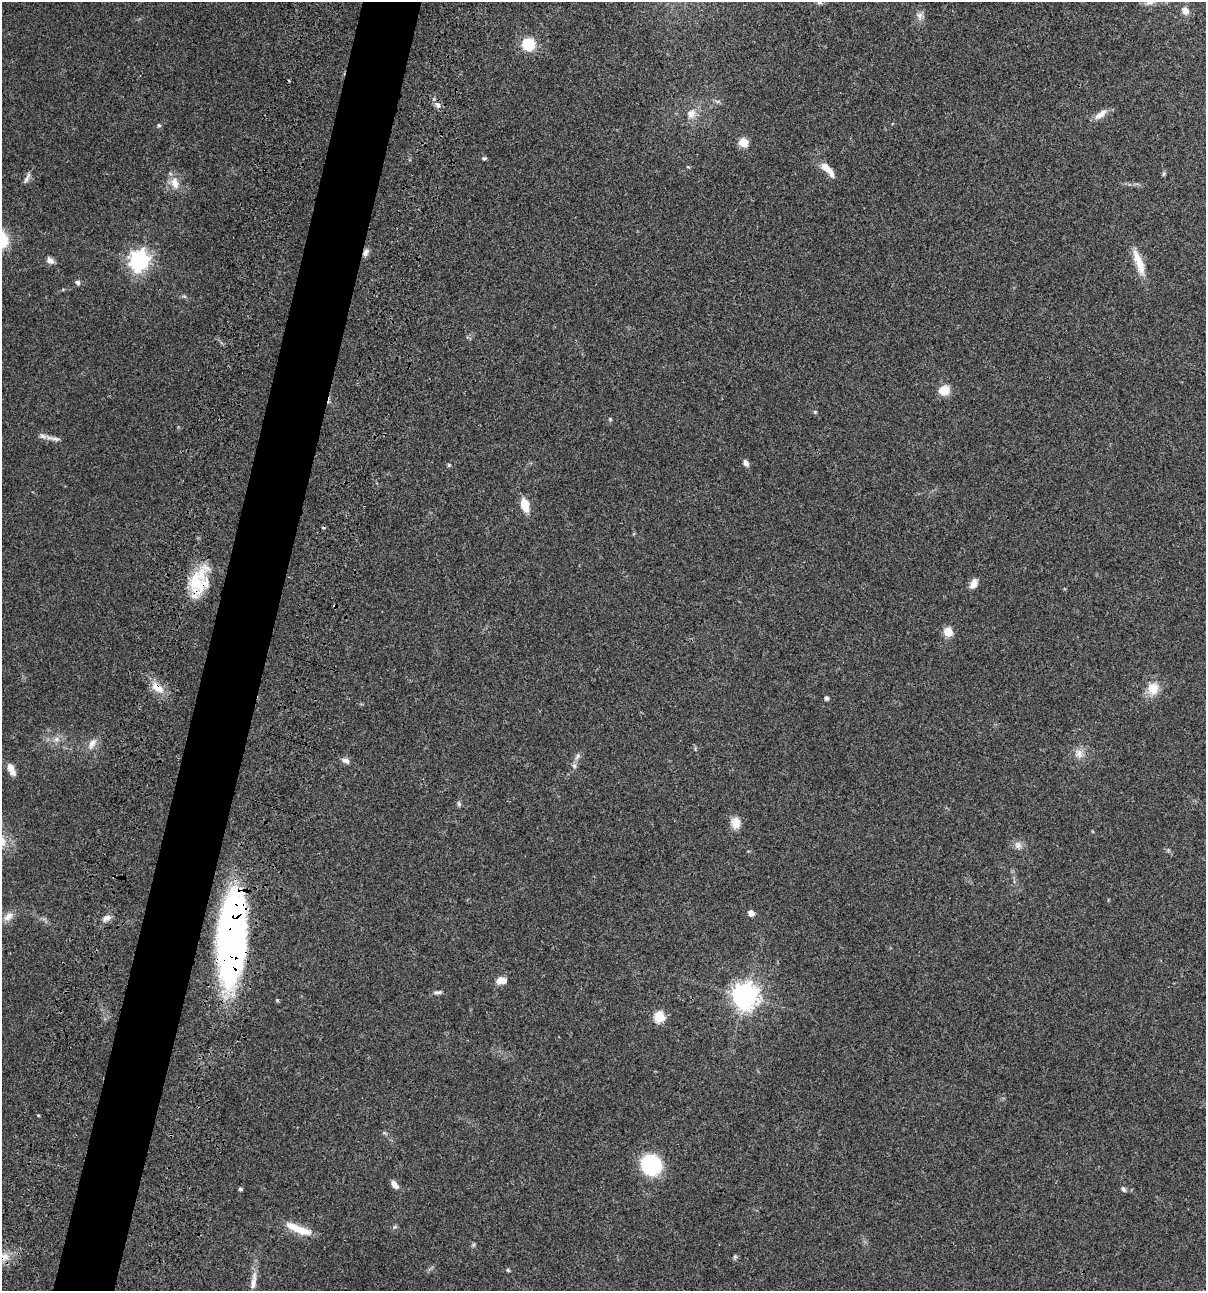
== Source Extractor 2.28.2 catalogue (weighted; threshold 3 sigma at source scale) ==
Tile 7 of 4 x 4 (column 3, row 2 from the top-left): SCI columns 2640-3843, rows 2697-3985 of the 5404 x 5390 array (HDU 1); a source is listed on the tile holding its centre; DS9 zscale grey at full resolution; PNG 1208 x 1293 px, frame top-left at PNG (2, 2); no overlay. Shown black and unused: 5% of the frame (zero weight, under 3 of 4 exposures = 9% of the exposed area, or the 3 px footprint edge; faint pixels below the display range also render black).
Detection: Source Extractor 2.28.2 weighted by HDU 2 'WHT'; one run over the whole footprint, this tile lists its part. Background 0.0464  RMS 0.0055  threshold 0.0247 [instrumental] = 3 sigma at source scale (4.5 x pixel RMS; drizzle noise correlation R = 1.50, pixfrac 1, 0.05/0.05 arcsec/px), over >= 5 px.
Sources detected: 69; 1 cosmic-ray / hot-pixel residue — not listed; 2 inside a brighter listed object's ellipse — not listed separately; the other 66 listed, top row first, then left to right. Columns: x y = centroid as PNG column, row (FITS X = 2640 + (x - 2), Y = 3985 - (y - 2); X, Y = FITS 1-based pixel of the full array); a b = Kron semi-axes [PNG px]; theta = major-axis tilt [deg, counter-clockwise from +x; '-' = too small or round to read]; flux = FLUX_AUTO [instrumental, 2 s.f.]
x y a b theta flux
820 2 8 6 0 1.2
1185 11 11 9 -50 3.1
919 16 13 9 -83 3
528 44 10 9 - 20
437 105 11 7 -49 2.3
691 114 15 12 50 5.7
1101 114 19 8 37 4.6
159 125 6 5 - 0.77
743 143 9 9 - 6.4
484 158 6 5 - 0.82
688 167 5 4 - 0.63
828 170 24 8 -46 6.6
1164 174 7 4 70 0.79
27 178 17 5 62 2.1
175 183 17 10 -72 6.2
366 252 10 7 62 2.3
139 260 8 7 - 300
50 261 9 7 -38 2.6
1139 262 37 9 -72 10
78 283 8 6 -46 1.3
184 296 7 4 -18 0.82
944 390 10 9 - 9.8
815 412 5 5 - 0.68
610 419 5 5 - 0.6
53 438 25 5 -13 3.2
746 463 9 6 -60 2
449 465 5 5 - 0.66
525 505 12 7 -74 10
199 582 36 20 69 23
974 584 13 8 63 3.4
335 606 4 4 - 0.71
948 632 5 5 - 20
157 688 20 11 -35 7
1153 688 18 15 74 8.4
827 698 4 4 - 1.7
56 739 9 7 -13 2.4
92 744 18 8 59 4.2
1079 754 14 12 -67 4.5
577 756 11 6 61 1.9
346 761 12 6 -22 2.2
11 769 15 7 -65 5.4
459 804 8 5 -75 1
735 823 13 11 -84 5.8
2 841 15 13 -57 7.1
1018 845 12 9 -67 2.9
751 913 5 5 - 3.9
8 916 17 9 37 4.4
107 918 11 7 22 2.8
232 937 88 25 86 220
501 981 11 8 1 4.8
437 992 12 5 5 1.5
745 996 8 8 - 570
277 1000 4 4 - 0.53
659 1017 6 6 - 32
38 1115 3 3 - 0.6
651 1165 21 18 -45 39
394 1184 11 6 -56 3.1
240 1189 5 4 - 0.76
1123 1189 8 6 -57 1.1
395 1227 6 5 - 0.9
300 1230 25 9 -20 10
473 1245 6 4 71 0.78
2 1257 21 12 -9 8.1
735 1257 7 5 69 0.98
508 1270 5 4 - 0.65
253 1283 18 8 84 4.3
Overlapping masked pixels (flux is a lower limit): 6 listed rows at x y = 366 252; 199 582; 335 606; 157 688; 232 937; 2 1257
Isophote crosses this tile's border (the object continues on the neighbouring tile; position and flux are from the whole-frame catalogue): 3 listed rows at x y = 820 2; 2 841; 2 1257